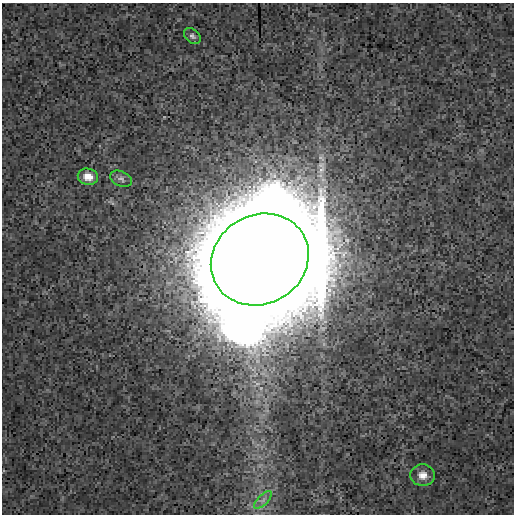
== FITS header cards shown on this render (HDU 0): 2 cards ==
NAXIS1  =                  512
NAXIS2  =                  512

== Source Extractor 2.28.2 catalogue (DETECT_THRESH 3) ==
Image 512 x 512 px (HDU 0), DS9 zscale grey, 1 PNG px = 1 image px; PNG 516 x 516 px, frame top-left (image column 1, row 512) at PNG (2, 3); each listed source drawn as its Kron ellipse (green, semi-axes under 4 px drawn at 4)
Background 3.61e-04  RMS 0.0014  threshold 0.00423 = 3 sigma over >= 5 px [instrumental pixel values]
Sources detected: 6; all 6 listed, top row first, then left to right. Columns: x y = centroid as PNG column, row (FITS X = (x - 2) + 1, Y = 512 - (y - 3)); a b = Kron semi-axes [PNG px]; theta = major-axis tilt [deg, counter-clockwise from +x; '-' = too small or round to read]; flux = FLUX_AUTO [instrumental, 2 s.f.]
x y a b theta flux
192 36 9 6 -40 0.29
88 177 10 8 -12 0.91
121 179 11 7 -24 0.35
260 260 50 44 30 7900
423 475 12 11 - 0.95
263 500 11 5 45 0.43